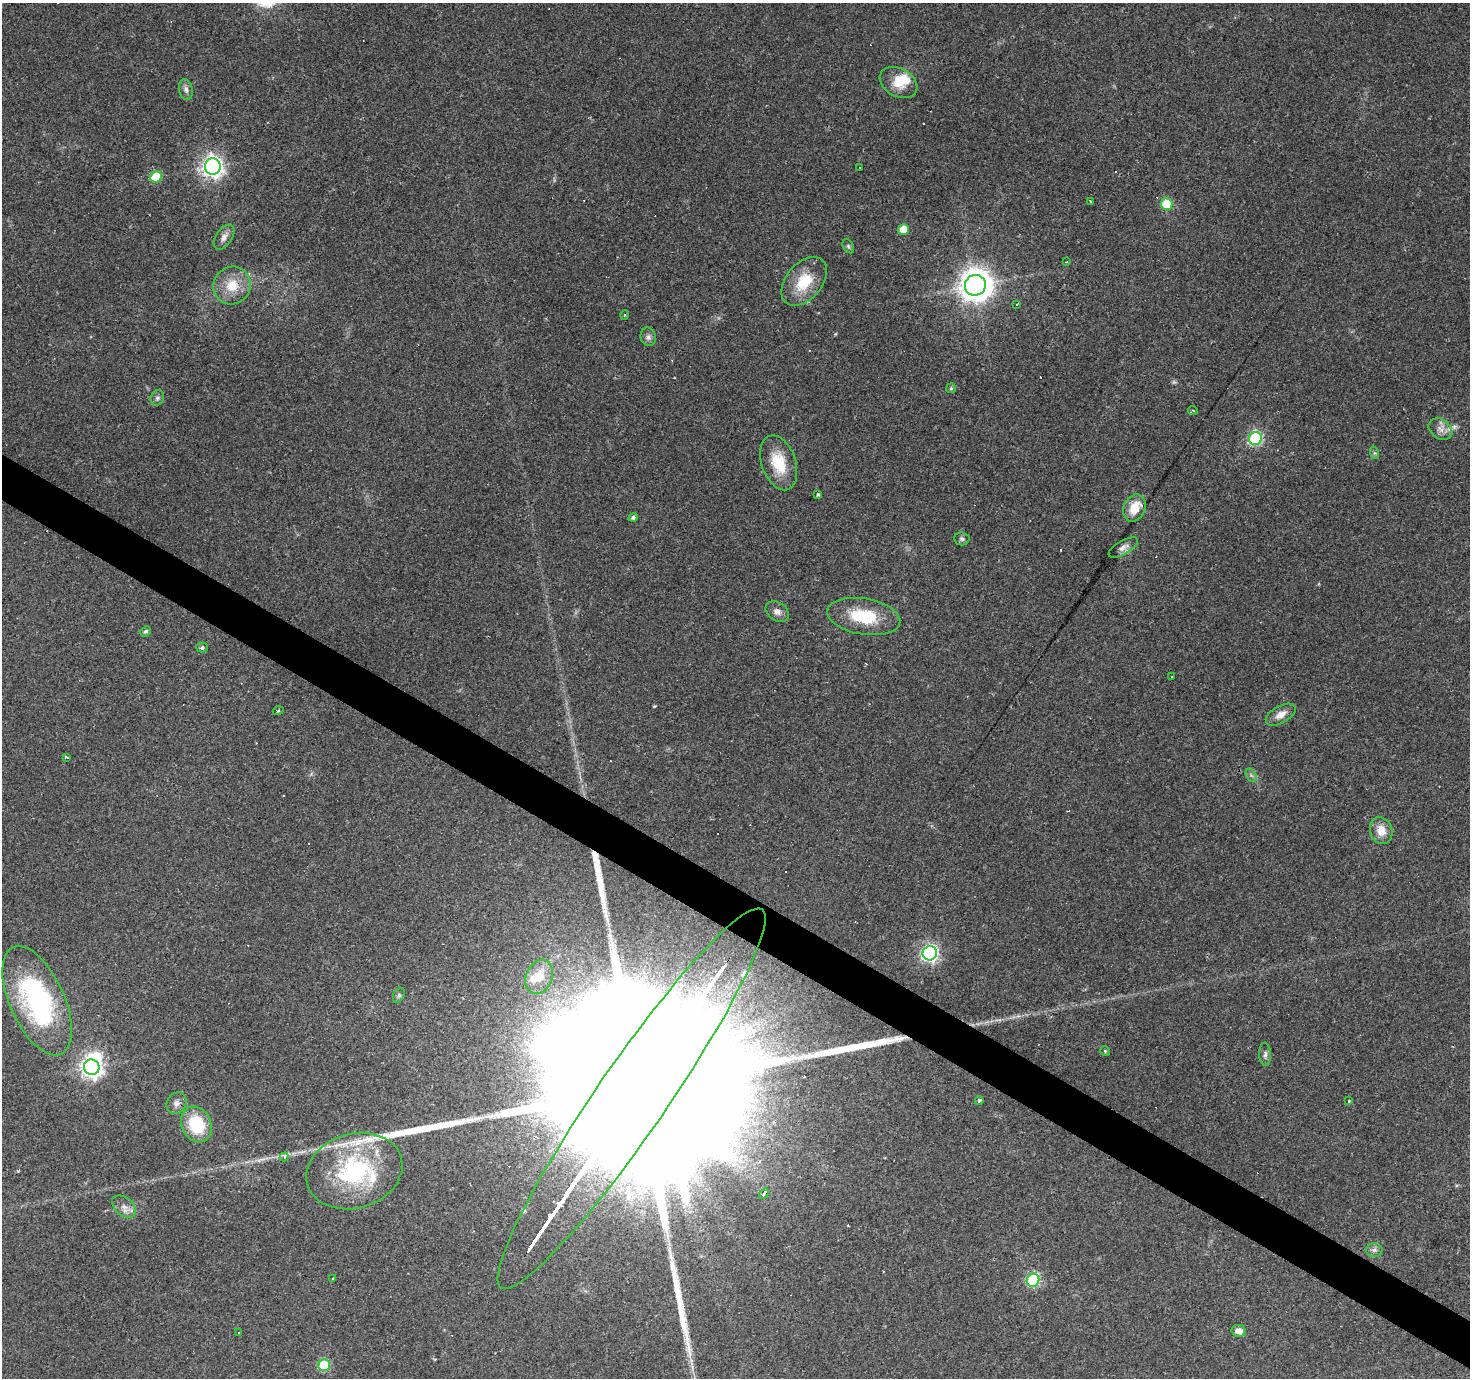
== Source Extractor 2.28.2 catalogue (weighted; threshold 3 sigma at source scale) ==
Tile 6 of 4 x 4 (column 2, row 2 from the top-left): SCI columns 1469-2936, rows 2940-4315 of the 5875 x 5945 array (HDU 1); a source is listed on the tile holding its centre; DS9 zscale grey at full resolution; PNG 1472 x 1380 px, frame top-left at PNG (2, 3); each listed source drawn as its Kron ellipse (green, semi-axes under 4 px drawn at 4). Shown black and unused: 3% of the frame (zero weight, under 2 of 3 exposures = <1% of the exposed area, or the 3 px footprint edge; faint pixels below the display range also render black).
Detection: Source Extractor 2.28.2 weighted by HDU 2 'WHT'; one run over the whole footprint, this tile lists its part. Background 0.0793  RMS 0.0058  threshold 0.0259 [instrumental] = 3 sigma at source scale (4.5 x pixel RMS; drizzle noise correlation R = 1.50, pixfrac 1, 0.0396/0.0396 arcsec/px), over >= 5 px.
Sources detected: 92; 2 too faint to see at this stretch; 4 inside a brighter object's white glare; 18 cosmic-ray / hot-pixel residue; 1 long thin detection or spike segment (spike, bleed or trail) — neither listed nor drawn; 6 inside a brighter listed object's ellipse — not listed separately; the other 61 listed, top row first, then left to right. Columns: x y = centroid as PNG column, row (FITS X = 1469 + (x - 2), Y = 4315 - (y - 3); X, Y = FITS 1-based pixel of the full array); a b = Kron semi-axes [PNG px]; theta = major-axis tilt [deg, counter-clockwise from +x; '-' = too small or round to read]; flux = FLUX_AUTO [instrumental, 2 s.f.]
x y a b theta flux
899 83 20 14 -29 11
186 90 10 7 -78 2.3
213 167 8 8 - 320
859 167 3 2 - 0.62
156 177 6 5 - 19
1091 202 3 3 - 1.4
1167 204 6 5 - 31
903 230 5 5 - 15
224 237 14 8 56 3.3
848 246 8 5 -60 1
1066 262 3 2 - 0.45
804 281 28 18 50 20
975 285 10 10 - 920
232 286 19 18 - 13
1017 304 3 3 - 1.5
625 315 5 3 - 0.46
648 337 9 7 -75 2.1
951 388 5 5 - 0.72
157 398 8 6 64 1.7
1193 410 5 3 - 0.77
1440 429 13 9 -35 4.1
1255 438 7 6 - 75
1375 453 6 4 -70 0.86
779 463 28 17 -71 18
818 495 3 3 - 1.1
1134 508 14 10 67 10
633 517 5 4 - 1.5
962 539 7 6 - 1.5
1123 547 16 6 30 3.1
777 612 12 9 -34 3.3
864 616 37 18 -10 26
146 631 6 4 41 1.4
202 647 5 5 - 1.2
1172 676 3 3 - 0.91
278 711 5 3 - 0.61
1281 715 16 8 30 5.2
66 757 3 2 - 1
1251 775 7 4 -56 1.3
1381 831 14 11 -71 7.6
930 953 7 7 - 160
539 977 18 13 69 13
399 995 8 5 62 1.3
37 1001 59 27 -66 110
1105 1051 5 5 - 0.73
1265 1054 12 6 -87 2.1
92 1067 8 7 - 330
632 1099 230 35 55 190000
979 1101 4 3 - 2.7
1349 1101 3 3 - 2.4
176 1103 11 9 60 2.9
196 1124 18 14 -65 27
284 1157 4 3 - 3.8
354 1171 49 37 16 71
764 1194 6 3 53 6.3
124 1207 14 9 -40 4.2
1374 1250 8 6 1 1.9
332 1278 3 2 - 0.53
1033 1280 6 6 - 63
1239 1331 7 6 - 4.4
238 1333 2 2 - 0.46
324 1365 6 6 - 36
Overlapping masked pixels (flux is a lower limit): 1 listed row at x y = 632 1099